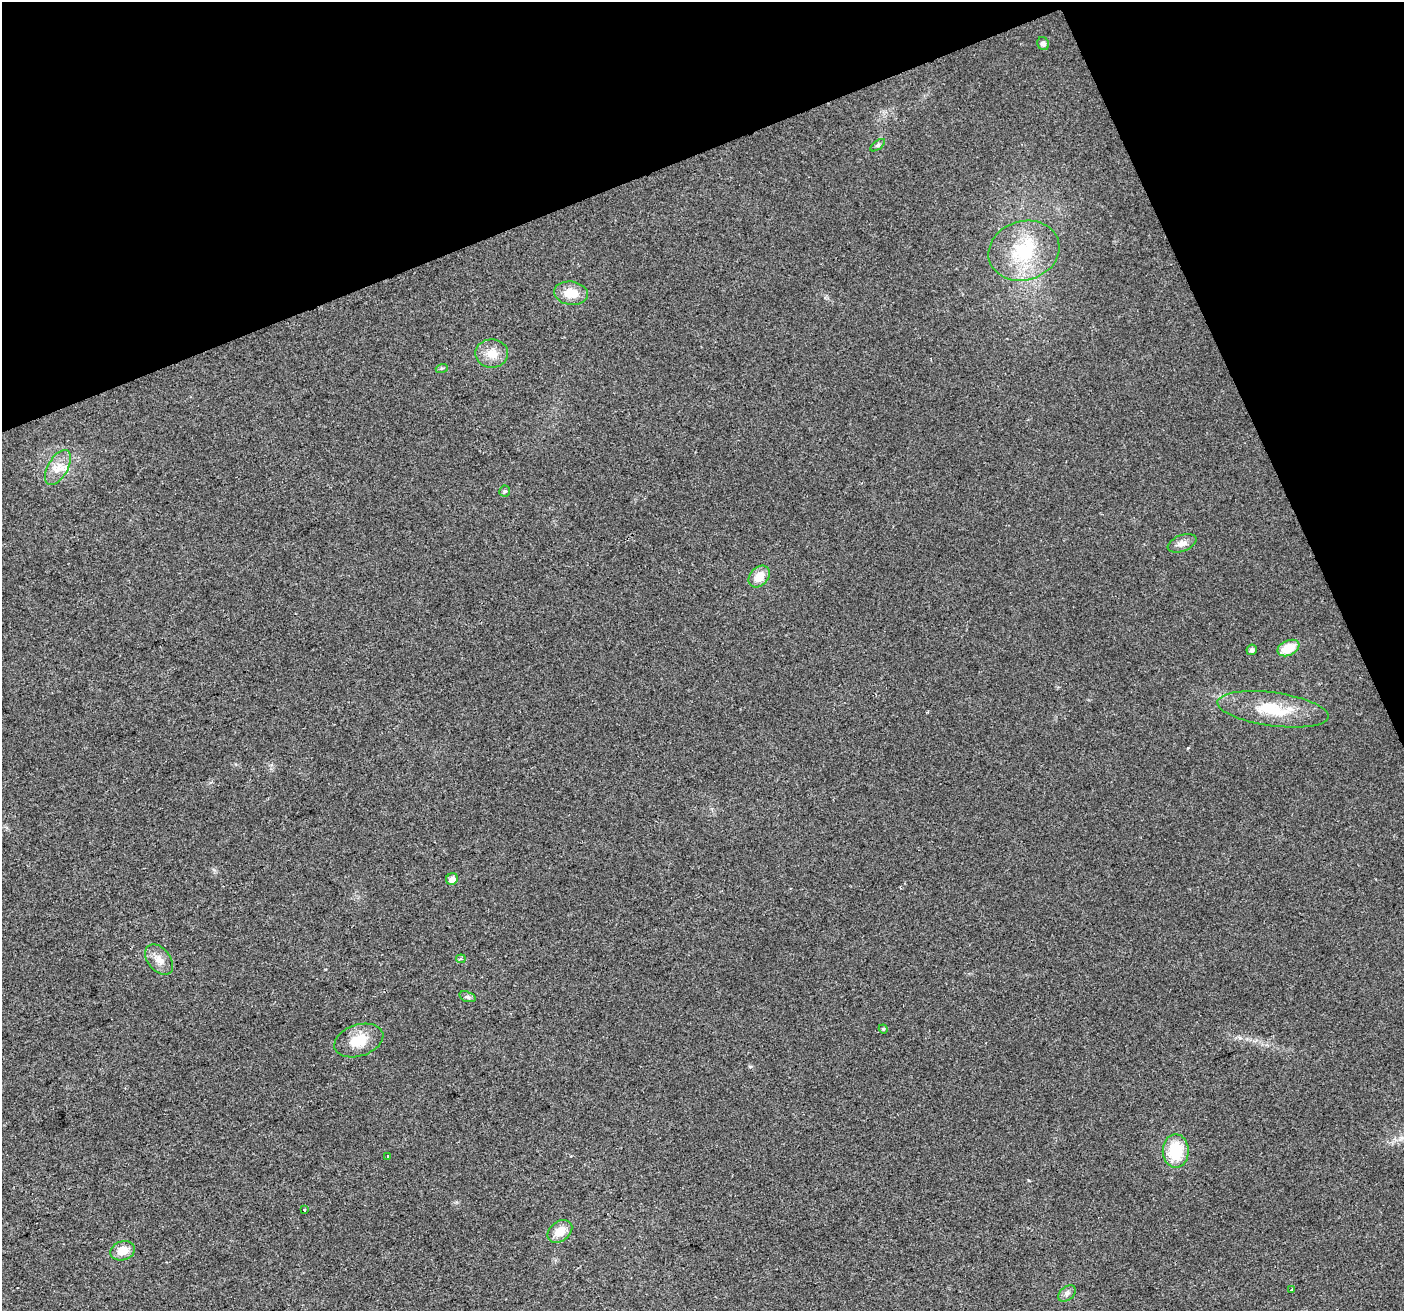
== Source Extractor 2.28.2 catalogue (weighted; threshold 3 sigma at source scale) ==
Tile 3 of 4 x 4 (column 3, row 1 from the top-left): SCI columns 2805-4206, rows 4069-5377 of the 5607 x 5461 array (HDU 1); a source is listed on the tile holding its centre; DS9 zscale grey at full resolution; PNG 1406 x 1313 px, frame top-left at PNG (2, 2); each listed source drawn as its Kron ellipse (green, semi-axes under 4 px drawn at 4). Shown black and unused: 20% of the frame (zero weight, under 2 of 3 exposures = <1% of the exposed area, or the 3 px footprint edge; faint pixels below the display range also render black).
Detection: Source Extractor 2.28.2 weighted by HDU 2 'WHT'; one run over the whole footprint, this tile lists its part. Background 0.0293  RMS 0.0063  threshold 0.0285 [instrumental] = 3 sigma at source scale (4.5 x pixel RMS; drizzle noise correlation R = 1.50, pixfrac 1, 0.0396/0.0396 arcsec/px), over >= 5 px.
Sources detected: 28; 2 inside a brighter listed object's ellipse — not listed separately; the other 26 listed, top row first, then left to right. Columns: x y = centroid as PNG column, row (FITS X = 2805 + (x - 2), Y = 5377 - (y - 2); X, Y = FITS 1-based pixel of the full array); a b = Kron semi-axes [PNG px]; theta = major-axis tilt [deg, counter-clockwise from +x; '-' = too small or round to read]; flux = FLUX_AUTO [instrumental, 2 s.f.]
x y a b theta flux
1043 43 7 5 -67 2.5
878 145 8 4 36 1.2
1024 251 36 29 17 40
571 293 17 11 -8 11
492 354 16 14 -2 8.5
442 368 6 4 17 0.87
58 467 19 10 60 8.2
505 491 6 5 - 1
1182 543 15 8 21 4.4
759 577 12 9 48 9.1
1288 648 11 7 25 14
1252 650 5 5 - 2
1273 709 56 17 -8 29
452 879 6 5 - 4.1
159 959 17 11 -51 6.2
461 959 5 4 - 1.1
467 997 8 5 -18 1.6
883 1029 5 4 - 0.84
359 1040 25 15 18 14
1176 1151 17 13 -89 24
388 1157 3 3 - 4.9
304 1210 3 3 - 5.4
560 1231 14 9 38 9.6
123 1251 13 9 19 8.6
1292 1289 4 3 - 2.6
1067 1293 10 6 37 2.3
Unlisted compact peaks at least as high as the median listed source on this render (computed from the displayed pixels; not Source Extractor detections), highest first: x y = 1188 748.